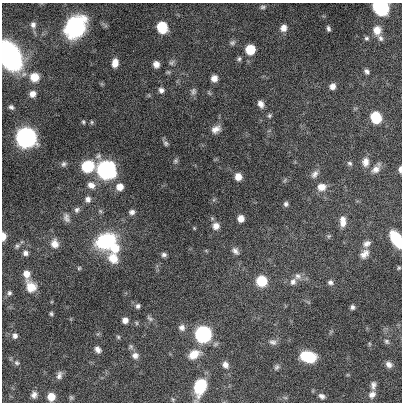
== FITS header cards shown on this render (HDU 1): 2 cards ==
NAXIS1  =                  400
NAXIS2  =                  400

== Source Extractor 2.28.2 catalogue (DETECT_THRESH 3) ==
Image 400 x 400 px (HDU 1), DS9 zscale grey, 1 PNG px = 1 image px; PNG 404 x 404 px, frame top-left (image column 1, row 400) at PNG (2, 3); no overlay
Background 2710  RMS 4.3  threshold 12.8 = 3 sigma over >= 5 px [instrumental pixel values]
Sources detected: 111; all 111 listed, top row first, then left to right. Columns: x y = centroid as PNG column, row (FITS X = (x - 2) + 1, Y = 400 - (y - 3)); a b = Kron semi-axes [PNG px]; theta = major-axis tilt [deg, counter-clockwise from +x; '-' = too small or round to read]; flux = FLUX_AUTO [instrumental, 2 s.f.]
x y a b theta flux
263 7 8 5 8 600
381 8 11 9 -28 26000
33 25 9 7 -89 1200
75 27 13 11 56 75000
162 27 8 7 - 14000
283 28 9 8 - 1800
328 28 6 4 -78 650
377 30 12 10 -86 3000
366 38 6 6 - 590
380 38 9 6 -67 910
232 43 9 6 21 740
250 49 7 7 - 11000
10 56 18 12 -65 93000
239 59 7 5 73 630
115 63 8 6 82 2700
171 63 10 6 44 800
156 64 6 6 - 1600
367 71 7 5 -50 860
168 72 6 5 - 450
34 77 10 10 - 3900
214 78 7 6 - 1800
332 86 7 6 - 1600
161 90 6 6 - 1100
193 91 9 7 77 930
32 94 7 7 - 1800
261 104 8 6 -62 1500
11 107 6 5 - 710
269 116 6 6 - 500
376 117 10 9 - 9000
83 122 5 4 - 410
92 122 5 5 - 430
216 129 11 8 31 1900
26 137 8 8 - 230000
166 143 7 6 - 670
98 156 9 9 - 1100
175 161 7 5 33 570
365 162 12 9 85 2000
350 163 7 6 - 630
64 164 7 6 - 750
88 166 14 12 16 9200
376 169 14 8 52 1900
400 169 6 3 88 980
106 170 8 8 - 140000
315 174 12 8 56 1400
238 177 7 7 - 2600
285 180 6 4 71 410
91 185 11 9 -30 2100
120 187 7 7 - 2800
322 187 11 9 5 2600
88 199 7 7 - 1400
286 204 6 6 - 710
77 210 8 7 - 850
100 211 6 5 - 460
132 212 7 6 - 950
66 218 12 8 -74 1400
241 219 6 6 - 2500
343 221 13 7 -88 2300
216 226 9 9 - 1900
194 228 4 3 - 250
3 236 7 4 90 2500
329 236 6 5 - 430
396 239 14 7 -62 15000
106 241 16 12 23 26000
55 244 11 9 -79 2400
367 244 10 7 29 1400
17 246 7 6 - 650
115 248 9 8 - 4400
235 251 10 7 -54 1200
25 253 7 6 - 980
364 254 12 9 46 2000
164 255 6 5 - 750
113 258 14 11 -68 4100
79 268 4 4 - 350
399 268 5 4 - 350
26 274 9 7 -75 2500
298 276 10 8 -46 1400
262 281 7 7 - 14000
293 282 9 8 - 1400
330 282 7 6 - 870
31 287 14 11 -60 4000
9 293 7 6 - 710
138 306 6 5 - 730
352 307 5 4 - 680
51 314 5 4 - 450
150 318 11 5 -40 740
125 320 6 6 - 1800
136 323 6 4 -62 380
182 327 8 8 - 1200
203 334 8 8 - 94000
15 336 8 7 - 1000
118 337 5 4 - 390
386 341 7 6 - 590
273 342 10 8 -16 1200
131 347 8 6 -75 680
98 349 7 6 - 1300
194 354 15 10 30 3900
135 356 8 7 - 1400
308 357 12 8 -12 17000
17 363 8 6 -25 670
389 364 8 7 - 1200
225 365 9 7 -61 1500
276 367 8 6 70 720
59 375 11 6 75 1200
373 385 11 7 88 1200
200 387 15 10 68 13000
372 394 9 8 - 1600
34 395 8 7 - 1200
322 396 9 6 -30 1000
51 397 7 7 - 3300
71 397 7 5 -89 480
285 397 6 4 -19 400
At the frame edge (FLAGS 8, measured only in part): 5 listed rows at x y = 381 8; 10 56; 400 169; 3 236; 396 239